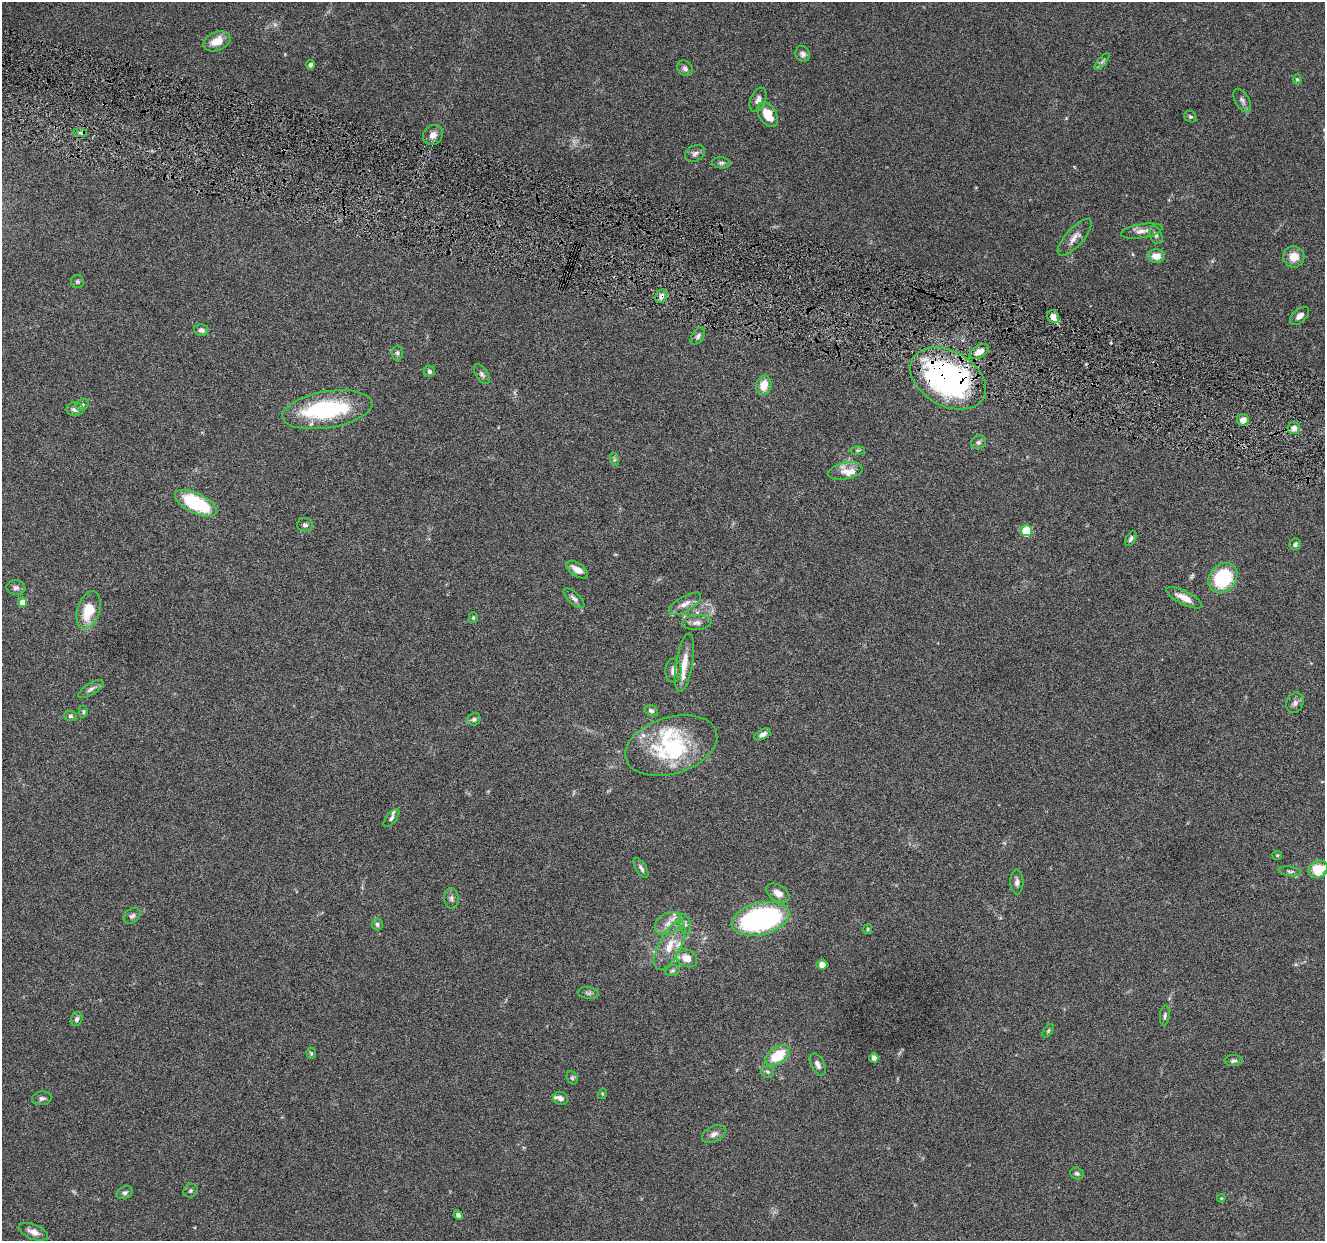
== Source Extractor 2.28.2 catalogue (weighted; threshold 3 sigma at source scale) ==
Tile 11 of 4 x 4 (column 3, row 3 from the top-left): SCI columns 2652-3974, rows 1501-2739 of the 5302 x 5350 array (HDU 1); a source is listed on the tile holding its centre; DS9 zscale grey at full resolution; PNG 1327 x 1243 px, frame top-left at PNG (2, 2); each listed source drawn as its Kron ellipse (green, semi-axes under 4 px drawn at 4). Shown black and unused: <1% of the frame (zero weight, under 4 of 8 exposures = <1% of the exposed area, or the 3 px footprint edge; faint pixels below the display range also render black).
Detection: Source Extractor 2.28.2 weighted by HDU 2 'WHT'; one run over the whole footprint, this tile lists its part. Background 0.0882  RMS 0.0047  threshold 0.0192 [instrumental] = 3 sigma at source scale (4.09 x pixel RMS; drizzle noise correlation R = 1.36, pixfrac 0.8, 0.05/0.05 arcsec/px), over >= 5 px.
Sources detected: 115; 1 too faint to see at this stretch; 2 inside a brighter object's white glare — neither listed nor drawn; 8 inside a brighter listed object's ellipse — not listed separately; the other 104 listed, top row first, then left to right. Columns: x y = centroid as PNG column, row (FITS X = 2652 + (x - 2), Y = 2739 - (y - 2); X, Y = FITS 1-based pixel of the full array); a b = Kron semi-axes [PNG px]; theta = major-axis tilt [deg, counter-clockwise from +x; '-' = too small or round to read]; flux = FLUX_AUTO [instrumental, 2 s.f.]
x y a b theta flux
217 41 14 9 22 6.3
803 54 8 7 - 1.7
1102 62 10 3 50 0.94
310 65 5 4 - 1.2
685 68 9 7 -44 1.5
1297 79 5 4 - 0.57
758 100 13 7 66 2.2
1242 100 13 7 -59 1.6
768 115 13 9 -59 8.3
1190 117 7 5 -35 0.77
80 132 7 4 -1 1.1
433 135 11 9 44 3
695 153 11 7 29 1.7
721 163 9 5 -6 1.1
1142 231 21 7 9 3.1
1156 235 9 6 -64 1.3
1075 237 23 8 48 3.6
1156 256 9 6 0 4.2
1294 257 11 10 - 5.2
78 282 6 6 - 0.76
661 296 7 5 61 1.8
1300 316 11 6 41 2.2
1053 317 7 5 -50 4.4
201 330 7 5 -13 1.3
698 336 10 5 55 1.2
979 351 10 6 29 3.7
397 353 7 5 -88 0.92
429 371 6 5 - 0.97
482 374 11 6 -57 1.2
948 378 41 27 -29 110
764 385 10 7 77 6
82 405 7 5 36 1
75 409 8 7 - 1.8
327 410 45 18 9 43
1243 420 6 6 - 3.6
1294 428 6 6 - 2.8
979 442 8 6 29 1.1
858 450 7 4 1 0.59
614 459 6 4 -72 0.68
845 471 17 8 12 4.1
196 503 23 10 -26 32
305 525 7 7 - 1.3
1026 531 5 5 - 24
1131 539 8 4 61 1.2
1295 544 6 5 - 1.2
577 570 12 6 -34 4.3
1223 578 16 13 51 30
16 588 9 7 -8 1.4
574 598 13 5 -43 1.6
1184 598 19 6 -27 4.5
23 602 5 4 - 6.1
685 604 18 7 30 3.3
89 610 19 11 73 12
473 618 5 4 - 0.55
697 623 15 7 4 2.3
684 663 29 8 80 6.2
673 671 12 8 85 2.4
91 689 14 5 32 1.6
1295 703 10 8 70 1.7
651 711 7 5 -27 1.2
83 712 6 4 -88 0.61
70 716 7 5 -2 0.97
474 719 7 6 - 1.1
763 734 9 5 28 1.8
671 745 47 28 17 40
391 818 11 5 52 1
1277 855 5 4 - 0.44
641 868 11 5 -58 1.3
1318 869 10 8 29 12
1290 871 11 5 -8 1.1
1017 882 12 6 -89 1.7
778 893 13 8 -32 3.7
451 898 10 7 -83 1.5
132 916 9 6 39 1.2
760 919 29 16 14 82
377 924 6 5 - 0.87
668 924 14 10 33 4.1
685 924 10 5 -76 1.4
868 929 5 4 - 0.47
670 946 26 11 63 8.1
686 958 11 8 -30 4.5
822 964 5 5 - 3.2
672 970 7 5 17 0.87
588 993 10 6 -7 1.2
1165 1016 10 5 83 1.1
77 1019 7 5 67 1.2
1048 1031 7 4 55 0.61
311 1053 5 4 - 0.61
778 1056 14 8 36 14
874 1058 5 4 - 1.7
1233 1061 9 5 1 1.1
818 1064 12 6 -62 1.9
767 1072 7 6 - 0.91
572 1078 7 5 -69 0.76
602 1094 5 3 - 0.41
42 1098 10 6 8 1.4
561 1098 7 6 - 1.3
714 1134 12 8 26 2.4
1077 1173 7 5 -16 0.89
190 1191 7 6 - 0.91
125 1193 8 6 23 1
1221 1198 4 3 - 0.33
458 1215 5 4 - 1
33 1232 15 7 -22 3.1
Overlapping masked pixels (flux is a lower limit): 2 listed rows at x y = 661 296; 948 378
Isophote crosses this tile's border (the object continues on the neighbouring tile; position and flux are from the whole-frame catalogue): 1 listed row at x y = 1318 869